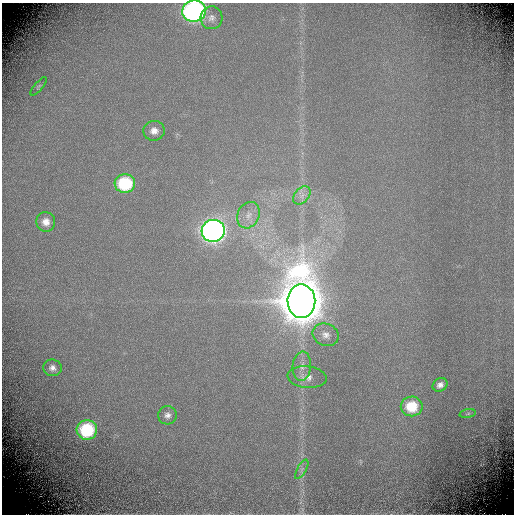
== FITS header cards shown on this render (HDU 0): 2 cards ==
NAXIS1  =                  512 / Required FITS header
NAXIS2  =                  512 / Required FITS header

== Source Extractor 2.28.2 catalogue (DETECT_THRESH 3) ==
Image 512 x 512 px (HDU 0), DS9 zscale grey, 1 PNG px = 1 image px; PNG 516 x 516 px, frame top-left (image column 1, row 512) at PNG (2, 3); each listed source drawn as its Kron ellipse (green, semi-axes under 4 px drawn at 4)
Background -1.13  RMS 0.53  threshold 1.59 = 3 sigma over >= 5 px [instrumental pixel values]
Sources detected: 20; all 20 listed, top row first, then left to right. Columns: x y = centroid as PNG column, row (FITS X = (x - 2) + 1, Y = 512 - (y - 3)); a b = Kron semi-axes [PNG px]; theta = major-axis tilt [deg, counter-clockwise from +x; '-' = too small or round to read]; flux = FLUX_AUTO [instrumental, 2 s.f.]
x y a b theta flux
194 11 12 10 7 14000
211 18 11 11 - 230
39 86 11 4 49 72
154 131 11 10 - 290
125 183 10 9 - 2700
302 196 10 7 49 200
248 215 13 11 64 370
46 222 10 9 - 330
213 231 12 11 - 25000
301 301 17 14 -88 210000
326 335 13 11 -22 280
302 366 14 9 85 310
52 368 9 8 - 190
307 377 20 10 -5 370
440 385 8 6 34 180
412 406 11 10 - 1200
468 414 8 4 9 71
167 415 9 9 - 180
87 430 10 9 - 2800
302 469 11 4 60 110
At the frame edge (FLAGS 8, measured only in part): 1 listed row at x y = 194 11

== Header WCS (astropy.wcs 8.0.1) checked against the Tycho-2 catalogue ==
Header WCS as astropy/WCSLIB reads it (CRVAL/CRPIX/CD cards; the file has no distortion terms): RA---TAN/DEC--TAN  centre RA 02:02:45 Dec +60:16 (30.69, +60.26 deg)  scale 0.422 arcsec/px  FOV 3.6' x 3.6'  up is +24 deg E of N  parity normal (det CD < 0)
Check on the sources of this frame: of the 20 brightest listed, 3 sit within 1.5 arcsec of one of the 4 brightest Tycho-2 stars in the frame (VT <= 11.90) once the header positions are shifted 0.04 arcsec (0.02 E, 0.03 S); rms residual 0.42 arcsec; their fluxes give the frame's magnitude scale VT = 22.27 - 2.5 log10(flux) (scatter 0.00 mag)
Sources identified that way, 3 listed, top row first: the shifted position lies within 1.5 arcsec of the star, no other Tycho-2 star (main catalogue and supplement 1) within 3.0 arcsec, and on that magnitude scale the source's flux lands within +1.5 / -3 mag of the star's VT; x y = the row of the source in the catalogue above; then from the Tycho-2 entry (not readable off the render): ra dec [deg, ICRS J2000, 3 dp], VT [Tycho-2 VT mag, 2 dp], TYC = Tycho-2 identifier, HIP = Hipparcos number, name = IAU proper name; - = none
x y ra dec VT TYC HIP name
194 11 30.727 +60.283 11.90 4033-2414-1 - -
213 231 30.701 +60.261 11.27 4033-2087-1 - -
301 301 30.675 +60.257 9.18 4033-2423-1 - -